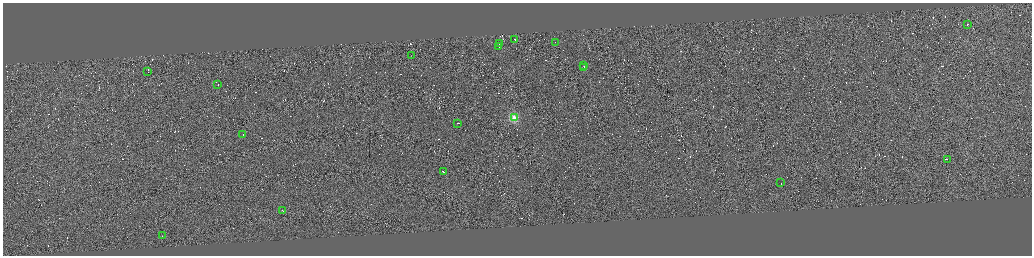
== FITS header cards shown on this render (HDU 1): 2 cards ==
NAXIS1  =                 4117
NAXIS2  =                 1014

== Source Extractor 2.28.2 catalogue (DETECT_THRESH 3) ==
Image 4117 x 1014 px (HDU 1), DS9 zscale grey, zoomed out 1/4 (1 PNG px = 4 x 4 image px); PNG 1034 x 258 px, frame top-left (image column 3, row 1011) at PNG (3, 3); each listed source drawn as its Kron ellipse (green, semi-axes under 4 px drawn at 4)
Background 0.0295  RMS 2.9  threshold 8.74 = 3 sigma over >= 5 px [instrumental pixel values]
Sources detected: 647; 629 cannot appear on this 1/4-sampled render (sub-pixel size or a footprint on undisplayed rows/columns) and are neither listed nor drawn; the other 18 listed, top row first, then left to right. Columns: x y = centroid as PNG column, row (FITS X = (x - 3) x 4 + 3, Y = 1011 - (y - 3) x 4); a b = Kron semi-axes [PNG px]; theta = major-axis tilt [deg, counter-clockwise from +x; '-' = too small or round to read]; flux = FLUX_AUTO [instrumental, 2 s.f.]
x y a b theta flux
967 24 2 1 - 8900
515 39 2 1 - 6000
555 42 2 1 - 5000
499 43 3 1 - 19000
499 46 3 1 - 18000
411 56 2 1 - 3100
584 66 2 1 - 8000
584 67 2 1 - 7700
148 71 2 1 - 7700
218 84 2 1 - 25000
514 117 2 2 - 99000
458 123 2 1 - 5600
243 134 3 1 - 13000
948 159 2 1 - 8500
443 171 3 1 - 16000
781 183 2 1 - 9400
282 210 2 1 - 13000
162 235 2 1 - 15000
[629 sub-pixel or undisplayed-footprint detections neither listed nor drawn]